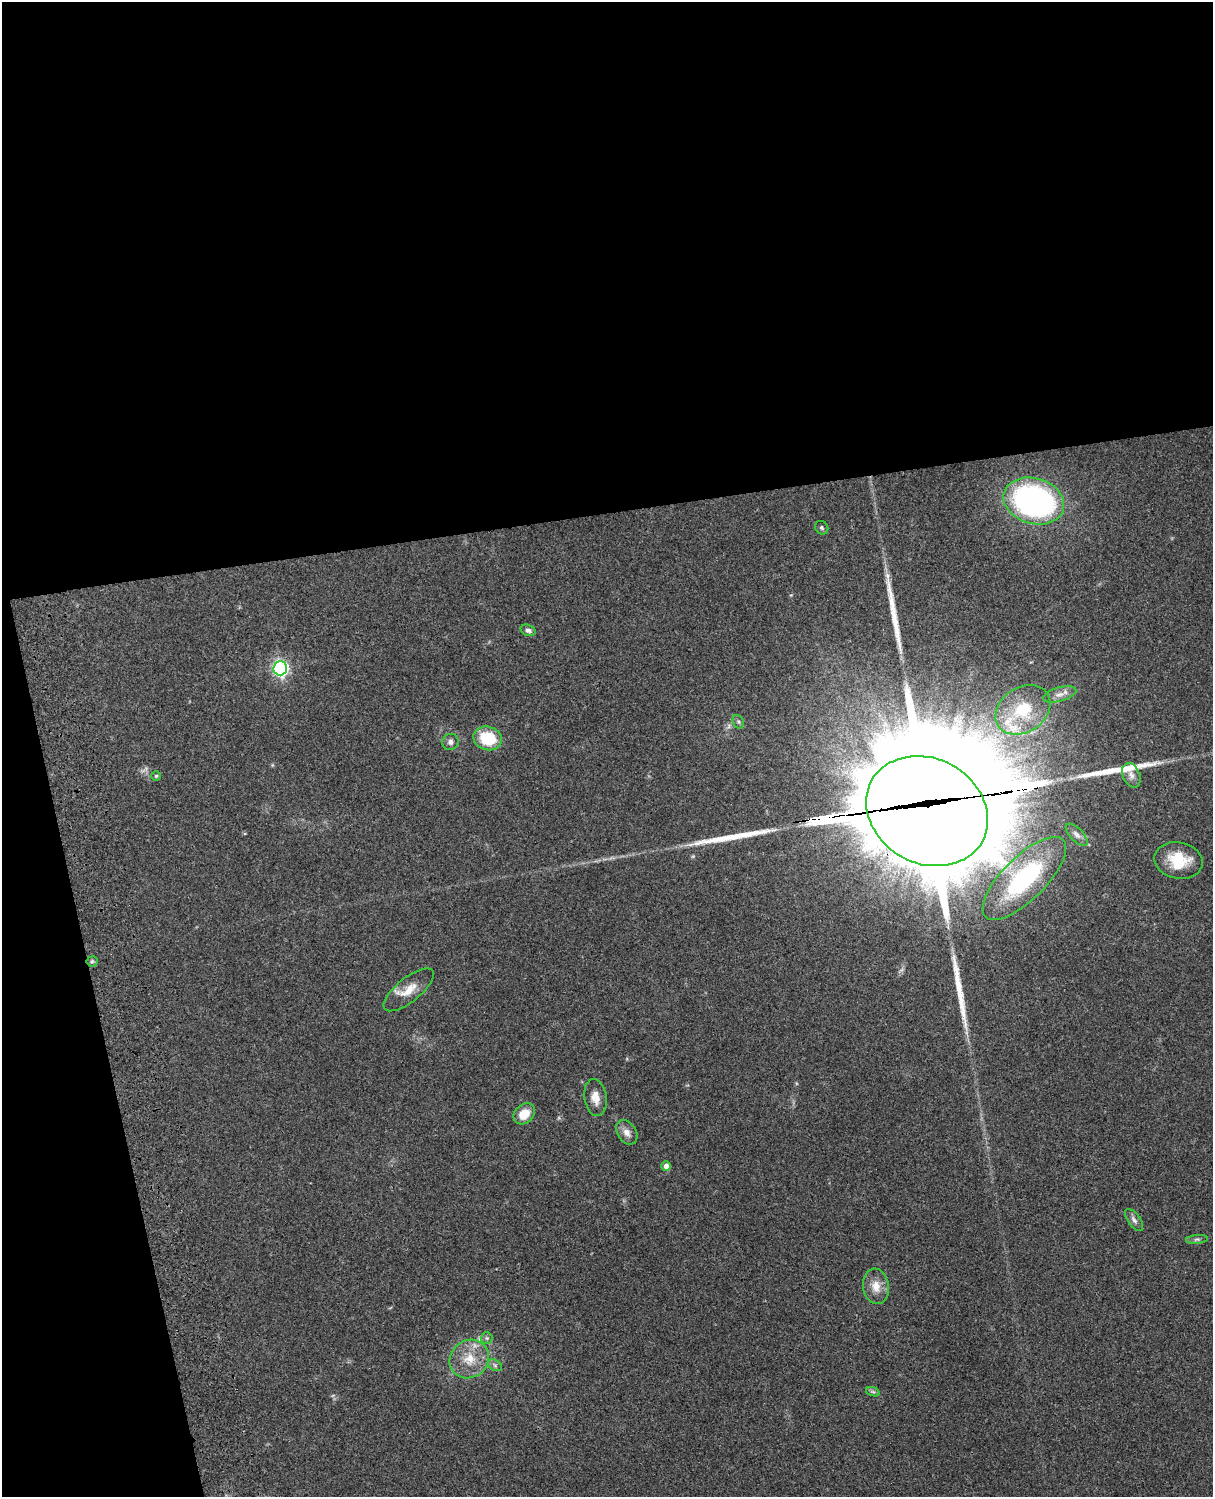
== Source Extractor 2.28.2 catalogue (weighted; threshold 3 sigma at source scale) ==
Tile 1 of 4 x 3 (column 1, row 1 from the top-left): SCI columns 122-1332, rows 3265-4759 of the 5085 x 4923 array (HDU 1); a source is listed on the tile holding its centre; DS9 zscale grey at full resolution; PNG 1215 x 1499 px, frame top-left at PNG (2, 2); each listed source drawn as its Kron ellipse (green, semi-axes under 4 px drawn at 4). Shown black and unused: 39% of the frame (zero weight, under 3 of 4 exposures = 6% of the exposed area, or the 3 px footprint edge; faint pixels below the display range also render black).
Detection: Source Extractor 2.28.2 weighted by HDU 2 'WHT'; one run over the whole footprint, this tile lists its part. Background 0.106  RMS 0.0065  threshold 0.0292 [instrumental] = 3 sigma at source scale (4.5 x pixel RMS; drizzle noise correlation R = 1.50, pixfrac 1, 0.05/0.05 arcsec/px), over >= 5 px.
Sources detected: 41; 1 too faint to see at this stretch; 3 inside a brighter object's white glare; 5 long thin detections or spike segments (spike, bleed or trail) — neither listed nor drawn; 4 inside a brighter listed object's ellipse — not listed separately; the other 28 listed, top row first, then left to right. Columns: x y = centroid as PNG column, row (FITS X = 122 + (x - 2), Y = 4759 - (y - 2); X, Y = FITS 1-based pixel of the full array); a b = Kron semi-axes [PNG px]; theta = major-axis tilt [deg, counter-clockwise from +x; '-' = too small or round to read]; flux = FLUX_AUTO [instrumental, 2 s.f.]
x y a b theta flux
1034 501 31 22 -17 160
822 528 7 6 - 1.5
528 630 8 5 -17 2
280 668 7 7 - 180
1060 694 17 7 15 4.5
1023 710 29 22 34 33
738 722 7 5 -69 1.3
488 738 14 11 -14 27
450 742 8 8 - 2.5
1131 775 13 8 -67 4.1
156 776 5 5 - 0.84
927 811 63 52 -29 15000
1077 835 14 6 -45 2.8
1179 860 24 18 -12 20
1024 878 55 21 45 83
92 961 5 5 - 0.94
409 990 30 12 39 11
595 1098 18 11 -82 6.9
524 1114 12 9 43 11
627 1132 13 9 -56 4.5
666 1166 5 4 - 3.3
1134 1220 13 6 -54 2.5
1197 1239 11 4 5 1.5
876 1286 18 13 -82 8.5
487 1338 6 5 - 1.4
469 1359 20 18 41 16
495 1365 7 5 -31 1.6
873 1392 7 4 -19 1.3
Overlapping masked pixels (flux is a lower limit): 1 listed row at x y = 927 811